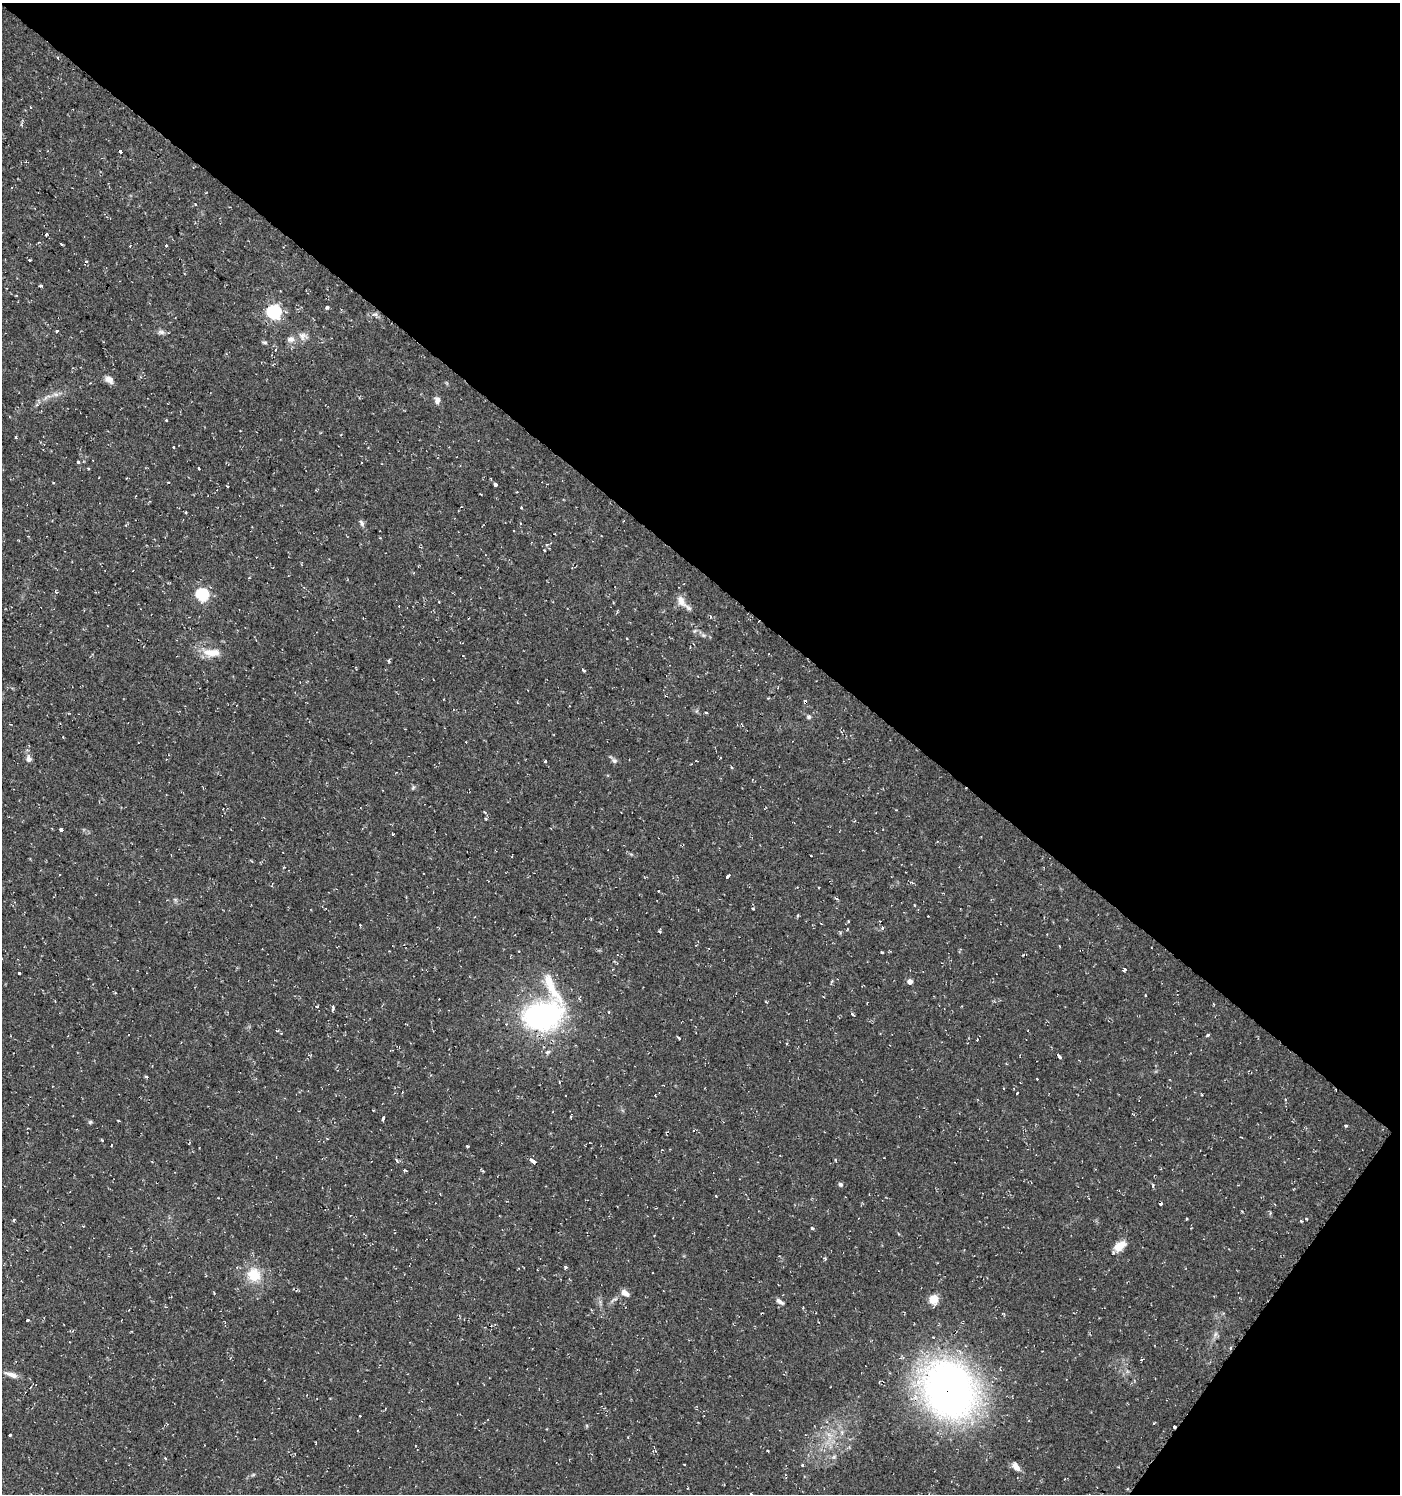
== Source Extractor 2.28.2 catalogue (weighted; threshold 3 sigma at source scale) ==
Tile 8 of 4 x 4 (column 4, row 2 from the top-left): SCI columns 4442-5839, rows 2985-4476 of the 6013 x 5974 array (HDU 1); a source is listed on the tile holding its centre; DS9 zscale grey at full resolution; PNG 1402 x 1496 px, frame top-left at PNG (2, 3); no overlay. Shown black and unused: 41% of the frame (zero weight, under 2 of 3 exposures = <1% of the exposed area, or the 3 px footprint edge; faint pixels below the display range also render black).
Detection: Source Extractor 2.28.2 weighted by HDU 2 'WHT'; one run over the whole footprint, this tile lists its part. Background 0.0374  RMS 0.004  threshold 0.018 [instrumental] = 3 sigma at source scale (4.5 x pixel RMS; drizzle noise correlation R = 1.50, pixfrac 1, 0.0396/0.0396 arcsec/px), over >= 5 px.
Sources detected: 137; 17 cosmic-ray / hot-pixel residue — not listed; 1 inside a brighter listed object's ellipse — not listed separately; the other 119 listed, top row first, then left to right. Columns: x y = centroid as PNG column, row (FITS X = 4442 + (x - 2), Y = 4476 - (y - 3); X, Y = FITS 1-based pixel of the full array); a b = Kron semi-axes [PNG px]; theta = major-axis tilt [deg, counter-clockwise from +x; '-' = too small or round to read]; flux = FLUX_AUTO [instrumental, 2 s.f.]
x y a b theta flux
195 204 3 3 - 0.26
46 235 4 3 - 0.7
61 244 3 3 - 0.35
166 245 3 3 - 1.4
29 260 3 3 - 0.82
87 261 5 4 - 0.74
41 286 3 3 - 4.2
327 308 4 3 - 1.4
274 312 7 7 - 64
375 314 9 4 -13 1.1
57 331 3 3 - 1.5
161 332 10 6 -1 1.4
303 335 13 6 -13 1.8
291 339 9 8 - 1.9
265 342 6 4 -2 0.67
109 380 11 7 -31 2.5
56 394 9 4 -8 1.3
437 400 10 7 -86 1.7
37 405 5 4 - 0.63
166 420 3 3 - 0.61
15 437 3 3 - 1.1
173 447 3 2 - 0.59
78 462 3 3 - 3
199 468 3 3 - 1.7
53 483 3 2 - 0.56
495 484 4 4 - 2.3
517 492 3 2 - 0.42
521 507 3 2 - 0.57
185 512 3 3 - 0.45
362 523 9 6 -64 1.2
514 531 2 2 - 0.34
544 550 3 2 - 0.34
202 594 6 6 - 45
681 601 19 10 -57 3.7
439 602 3 3 - 0.26
613 603 3 2 - 0.3
710 617 5 3 - 0.44
703 635 7 4 -18 0.76
212 652 26 11 -2 5.9
389 660 5 3 - 0.47
583 670 5 3 - 1.2
768 698 3 3 - 0.31
706 713 4 2 - 0.36
809 717 5 5 - 0.87
28 759 11 7 -89 1.8
614 760 7 6 - 1.1
545 761 4 3 - 0.4
413 788 6 4 45 0.62
485 812 4 3 - 0.64
486 819 4 3 - 0.65
61 829 3 3 - 6.7
393 834 3 2 - 0.41
811 855 3 2 - 0.56
284 867 4 3 - 0.37
728 876 4 3 - 3
819 887 3 2 - 0.42
836 899 4 3 - 0.71
914 905 4 2 - 0.29
753 909 3 3 - 0.54
798 916 4 3 - 0.53
848 921 3 3 - 0.57
882 927 4 3 - 0.81
660 932 4 3 - 0.48
882 952 3 3 - 1.2
1125 969 3 3 - 2
19 973 3 3 - 2.5
910 981 5 5 - 2.1
1214 1004 3 2 - 0.37
317 1007 4 2 - 0.36
333 1007 6 4 -90 0.98
852 1014 4 3 - 1.7
542 1016 50 34 11 71
1208 1035 5 3 - 0.62
679 1038 4 3 - 1.8
787 1044 3 3 - 0.7
1059 1056 5 3 - 3.3
1037 1079 3 2 - 0.39
1017 1093 3 3 - 1.5
373 1110 3 2 - 0.38
383 1118 4 3 - 3.5
90 1122 6 5 - 0.6
1346 1126 4 3 - 0.54
327 1138 3 2 - 0.48
102 1140 3 2 - 0.47
467 1146 4 3 - 0.41
396 1160 6 3 -61 0.53
532 1161 6 3 -34 4.1
405 1170 4 3 - 0.9
841 1184 5 5 - 0.99
716 1196 3 2 - 0.77
1186 1219 4 2 - 0.3
1301 1221 3 3 - 0.44
812 1228 3 3 - 2.4
1119 1246 15 8 35 5.6
825 1259 5 4 - 0.65
565 1267 4 3 - 0.86
254 1275 15 14 - 9.7
625 1293 12 7 -34 2.1
933 1299 10 8 -88 5
614 1300 14 3 28 1
780 1301 11 5 -33 1.4
803 1308 3 3 - 0.29
27 1320 3 3 - 1.1
1215 1334 7 4 71 0.94
11 1375 17 6 -19 2.6
949 1389 46 39 -65 250
360 1416 3 3 - 0.78
1174 1427 3 2 - 0.56
842 1432 6 6 - 1.1
10 1435 3 3 - 1.9
829 1435 7 4 -19 1.3
655 1451 4 3 - 0.36
834 1457 6 6 - 0.84
165 1458 3 3 - 0.58
684 1464 3 2 - 0.5
802 1465 3 3 - 1.1
1016 1467 12 7 -53 2.7
253 1475 6 4 18 0.52
751 1494 3 3 - 0.32
Overlapping masked pixels (flux is a lower limit): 4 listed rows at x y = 542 1016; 1059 1056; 949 1389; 1174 1427
Isophote crosses this tile's border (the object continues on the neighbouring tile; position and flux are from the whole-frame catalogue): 1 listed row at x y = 751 1494
Unlisted compact peaks at least as high as the median listed source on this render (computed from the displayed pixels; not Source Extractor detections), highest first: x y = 1153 1185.